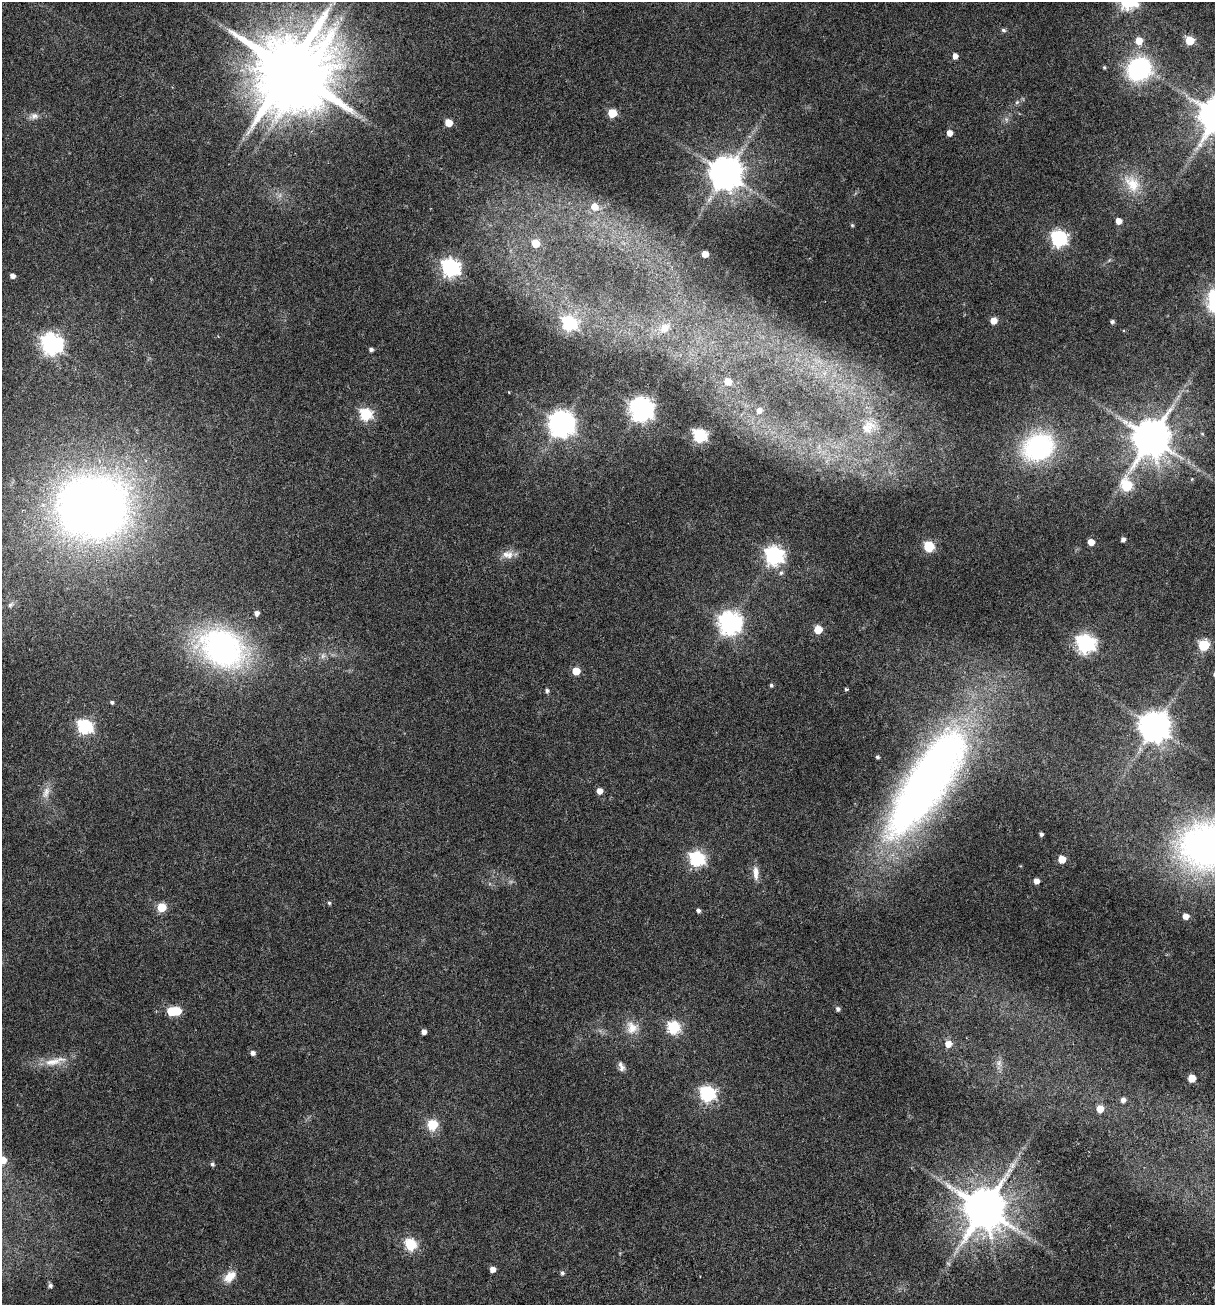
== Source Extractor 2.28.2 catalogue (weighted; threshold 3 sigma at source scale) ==
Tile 6 of 4 x 4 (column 2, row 2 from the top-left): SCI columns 1553-2765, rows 2726-4028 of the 5348 x 5499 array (HDU 1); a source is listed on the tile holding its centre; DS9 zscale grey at full resolution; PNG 1217 x 1307 px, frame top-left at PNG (2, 2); no overlay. Nothing masked; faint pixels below the display range render black.
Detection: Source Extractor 2.28.2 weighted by HDU 2 'WHT'; one run over the whole footprint, this tile lists its part. Background 0.0341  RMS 0.0029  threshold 0.0117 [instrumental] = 3 sigma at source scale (4.09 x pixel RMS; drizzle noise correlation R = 1.36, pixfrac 0.8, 0.0396/0.0396 arcsec/px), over >= 5 px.
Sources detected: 107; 3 too faint to see at this stretch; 2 inside a brighter object's white glare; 1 long thin detection or spike segment (spike, bleed or trail) — not listed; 1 inside a brighter listed object's ellipse — not listed separately; the other 100 listed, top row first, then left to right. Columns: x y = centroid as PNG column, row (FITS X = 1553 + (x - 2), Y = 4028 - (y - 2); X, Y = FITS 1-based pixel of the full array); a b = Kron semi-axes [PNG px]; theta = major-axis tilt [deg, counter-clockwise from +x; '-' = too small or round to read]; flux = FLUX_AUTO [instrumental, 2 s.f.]
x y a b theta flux
1003 30 6 5 - 0.5
1190 40 5 5 - 12
1139 41 6 5 - 5
955 56 5 4 - 1.7
1104 67 5 4 - 0.32
289 69 22 16 61 2700
1139 69 19 16 39 35
1017 102 6 4 44 0.47
612 113 5 5 - 10
34 116 13 8 10 1.4
449 123 5 5 - 5.3
949 133 5 5 - 2.3
726 173 10 9 - 620
1132 184 29 19 -54 7.1
595 207 7 6 - 3.3
1119 221 5 5 - 2.6
852 225 5 4 - 0.32
1059 238 7 7 - 70
535 243 6 5 - 6.2
705 254 5 5 - 3.6
450 267 7 7 - 100
12 276 4 4 - 1.4
1214 299 37 24 -90 19
993 321 5 5 - 3.3
1112 322 4 4 - 0.58
569 323 7 6 - 46
664 328 16 12 31 3.1
52 344 8 7 - 150
371 350 4 4 - 0.75
728 381 5 5 - 4.3
641 409 8 8 - 230
759 410 6 5 - 1.1
366 414 6 6 - 30
561 424 9 8 - 300
869 426 32 27 46 15
1202 434 6 5 - 0.37
700 435 6 6 - 40
1151 438 11 11 - 900
1038 447 32 26 27 34
1192 479 5 5 - 0.32
1127 485 7 6 - 21
93 507 54 47 0 270
1123 539 4 4 - 0.94
1091 542 5 5 - 3
929 546 6 6 - 19
506 554 12 11 - 1.9
774 556 7 7 - 110
781 573 6 5 - 0.56
10 605 9 5 44 0.7
257 613 5 5 - 1.1
730 623 8 8 - 190
818 630 5 5 - 7.9
1085 643 7 7 - 100
1204 645 6 6 - 20
222 648 47 36 -28 70
323 656 8 6 69 0.9
576 671 5 5 - 5.8
771 685 4 4 - 0.45
846 689 5 4 - 0.34
547 690 5 4 - 0.66
112 702 4 4 - 0.49
1155 726 9 9 - 480
85 727 7 6 - 53
877 757 4 4 - 0.44
927 782 136 42 57 200
599 791 5 5 - 2.3
46 792 20 10 72 2.4
1041 834 4 4 - 0.65
1206 846 58 48 -5 100
697 859 7 6 - 57
1062 859 5 5 - 5.2
756 873 19 7 -88 2.1
1036 881 5 5 - 1.8
329 903 5 4 - 0.4
161 907 5 5 - 11
698 910 4 4 - 0.66
1186 916 5 5 - 2.1
838 1009 5 5 - 0.65
171 1011 5 5 - 11
632 1027 18 17 - 3.7
673 1027 6 6 - 32
424 1032 4 4 - 1.4
948 1044 6 6 - 2.7
253 1053 5 4 - 1.1
55 1061 37 10 12 4.7
621 1067 13 6 -69 1.2
1192 1078 5 5 - 5.7
707 1094 7 6 - 60
1123 1100 6 5 - 1
1100 1109 5 5 - 4.2
432 1125 6 6 - 17
2 1160 5 5 - 6.5
212 1164 5 5 - 0.57
1009 1170 9 6 21 1
984 1208 12 11 - 1200
410 1244 6 6 - 28
493 1269 5 4 - 2.1
562 1273 6 5 - 0.56
230 1277 18 11 41 3.2
50 1285 6 5 - 0.66
Isophote crosses this tile's border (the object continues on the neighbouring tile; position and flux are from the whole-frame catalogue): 3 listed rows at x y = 1214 299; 1206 846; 2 1160